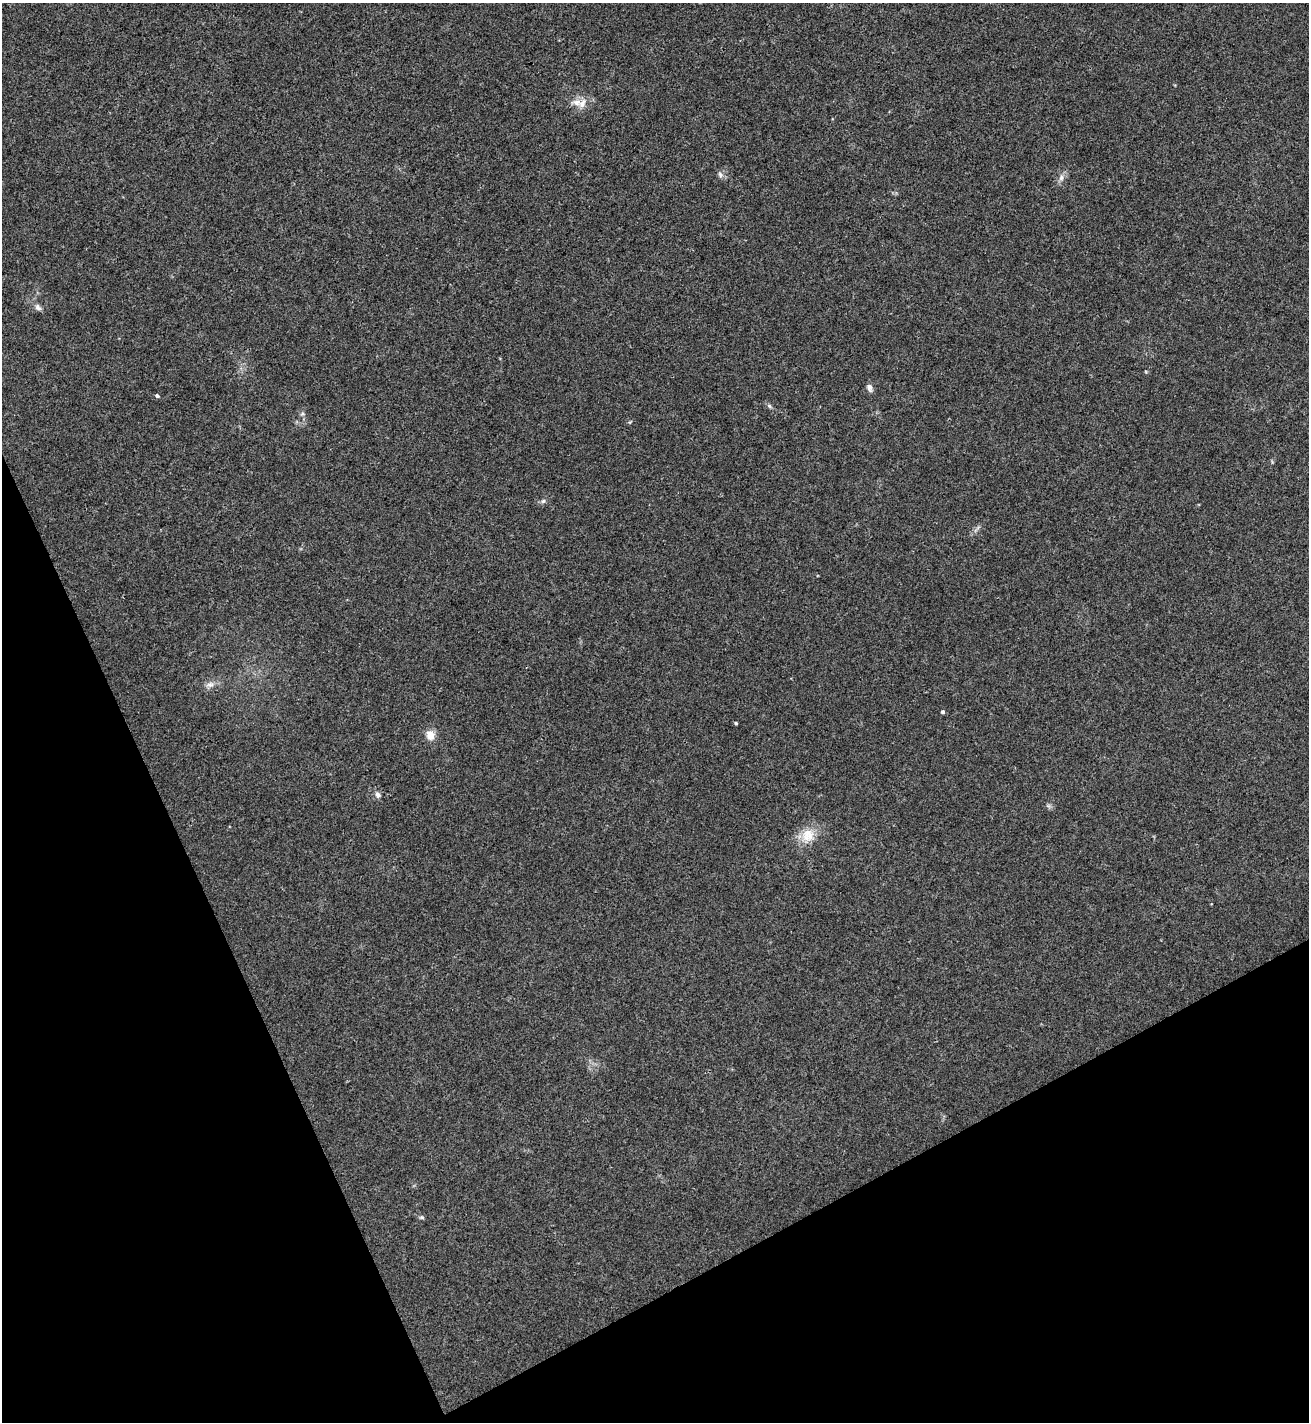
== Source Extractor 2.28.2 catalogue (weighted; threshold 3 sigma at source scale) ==
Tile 14 of 4 x 4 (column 2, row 4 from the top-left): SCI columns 1462-2768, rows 3-1422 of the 5671 x 5681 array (HDU 1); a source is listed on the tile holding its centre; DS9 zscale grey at full resolution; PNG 1311 x 1424 px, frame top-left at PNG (2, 3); no overlay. Shown black and unused: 23% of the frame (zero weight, under 3 of 4 exposures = <1% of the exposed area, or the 3 px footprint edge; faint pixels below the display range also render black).
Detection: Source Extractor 2.28.2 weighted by HDU 2 'WHT'; one run over the whole footprint, this tile lists its part. Background 0.0189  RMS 0.005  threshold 0.0226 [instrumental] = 3 sigma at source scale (4.5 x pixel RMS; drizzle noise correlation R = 1.50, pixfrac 1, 0.05/0.05 arcsec/px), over >= 5 px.
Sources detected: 16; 1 inside a brighter listed object's ellipse — not listed separately; the other 15 listed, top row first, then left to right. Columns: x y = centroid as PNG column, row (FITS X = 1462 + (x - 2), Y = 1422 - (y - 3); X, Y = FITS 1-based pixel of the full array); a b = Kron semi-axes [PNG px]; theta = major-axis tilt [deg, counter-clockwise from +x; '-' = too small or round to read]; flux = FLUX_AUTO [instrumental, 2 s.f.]
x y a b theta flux
576 102 12 8 -2 3.7
720 174 8 5 -64 1.3
1061 178 8 6 75 1.8
38 307 10 6 -42 1.7
869 387 10 6 -71 1.9
157 396 5 3 - 0.7
769 406 6 5 - 0.87
543 501 6 5 - 0.98
210 684 11 6 4 2.2
943 712 4 4 - 1
736 723 4 3 - 0.64
430 735 7 6 - 7
377 795 8 6 -69 1.6
808 835 19 17 69 8.7
422 1218 6 4 -20 0.67